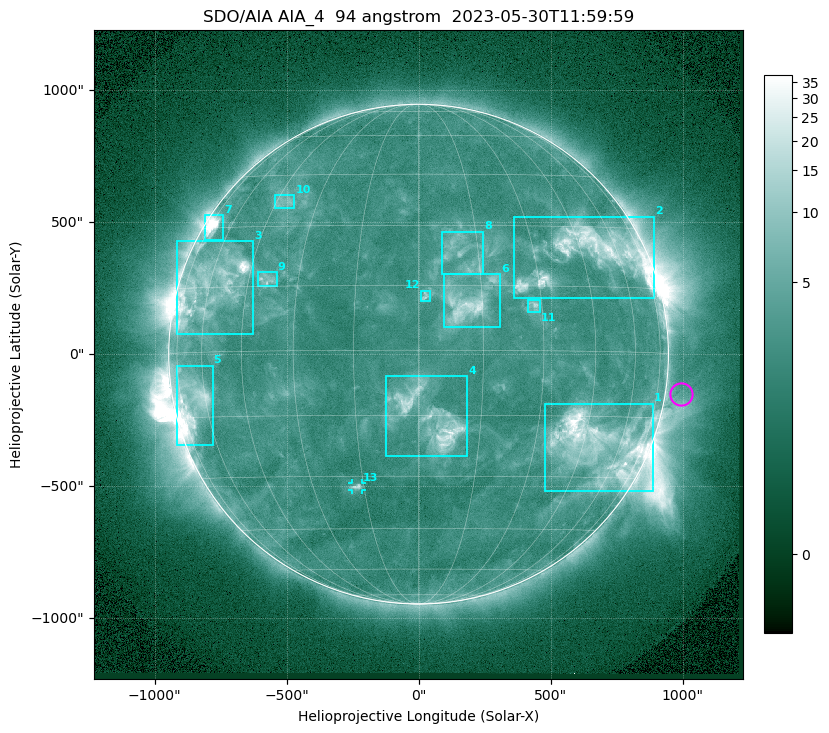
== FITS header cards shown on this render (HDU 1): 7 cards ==
TELESCOP= 'SDO/AIA '           / For AIA: SDO/AIA
INSTRUME= 'AIA_4   '           / For AIA: AIA_ATA1, AIA_ATA2, AIA_ATA3 or AIA_AT
WAVELNTH=                   94 / [angstrom] Wavelength
WAVEUNIT= 'angstrom'           / Wavelength unit: angstrom
DATE-OBS= '2023-05-30T11:59:59.130' / [ISO] Date when observation started; ISO 8
CTYPE1  = 'HPLN-TAN'           / CTYPE1: HPLN
CTYPE2  = 'HPLT-TAN'           / CTYPE2: HPLT

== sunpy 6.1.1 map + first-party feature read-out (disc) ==
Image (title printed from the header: SDO/AIA AIA_4  94 angstrom  2023-05-30T11:59:59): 1024 x 1024 px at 2.4 arcsec/px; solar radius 947 arcsec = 394 px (full disc in frame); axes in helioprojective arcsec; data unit not stated in the header (colour bar unlabelled)
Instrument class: DISC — disc imager (sunpy class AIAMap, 94 A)
Bright regions (active regions / flare kernels): reference = the median radial profile (limb darkening/brightening removed); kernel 9 px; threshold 5 sigma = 3.77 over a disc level ~2.54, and >= 1.15x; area >= 12 px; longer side >= 9 px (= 22 arcsec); searched inside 0.97 R_sun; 13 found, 13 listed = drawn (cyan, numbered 1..; 1 of them under ~33 arcsec drawn as corner ticks so the feature stays visible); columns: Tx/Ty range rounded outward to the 5 arcsec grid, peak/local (2 s.f.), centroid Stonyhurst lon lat
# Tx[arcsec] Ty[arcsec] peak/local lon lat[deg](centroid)
1 480..890 -520..-185 17 +50 -22
2 360..895 210..520 11 +48 +23
3 -915..-625 75..430 13 -59 +15
4 -125..185 -385..-85 8.5 +3 -16
5 -920..-780 -345..-40 11 -66 -11
6 95..310 100..305 7.8 +11 +11
7 -810..-740 435..525 19 -70 +30
8 85..245 300..465 3.4 +11 +22
9 -610..-535 255..310 3.9 -39 +17
10 -545..-470 555..605 3.2 -42 +37
11 410..460 160..210 4.9 +28 +10
12 10..45 200..240 4.1 +2 +12
13 -255..-215 -515..-490 4.4 -17 -33
Off-limb structures (1.02-1.3 R_sun): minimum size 162 px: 2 found; the strongest spans PA ~225..305 deg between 1.02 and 1.3 R_sun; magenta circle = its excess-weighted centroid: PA ~260 deg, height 1.06 R_sun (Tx ~990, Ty ~-150 arcsec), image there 1.5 x the reference